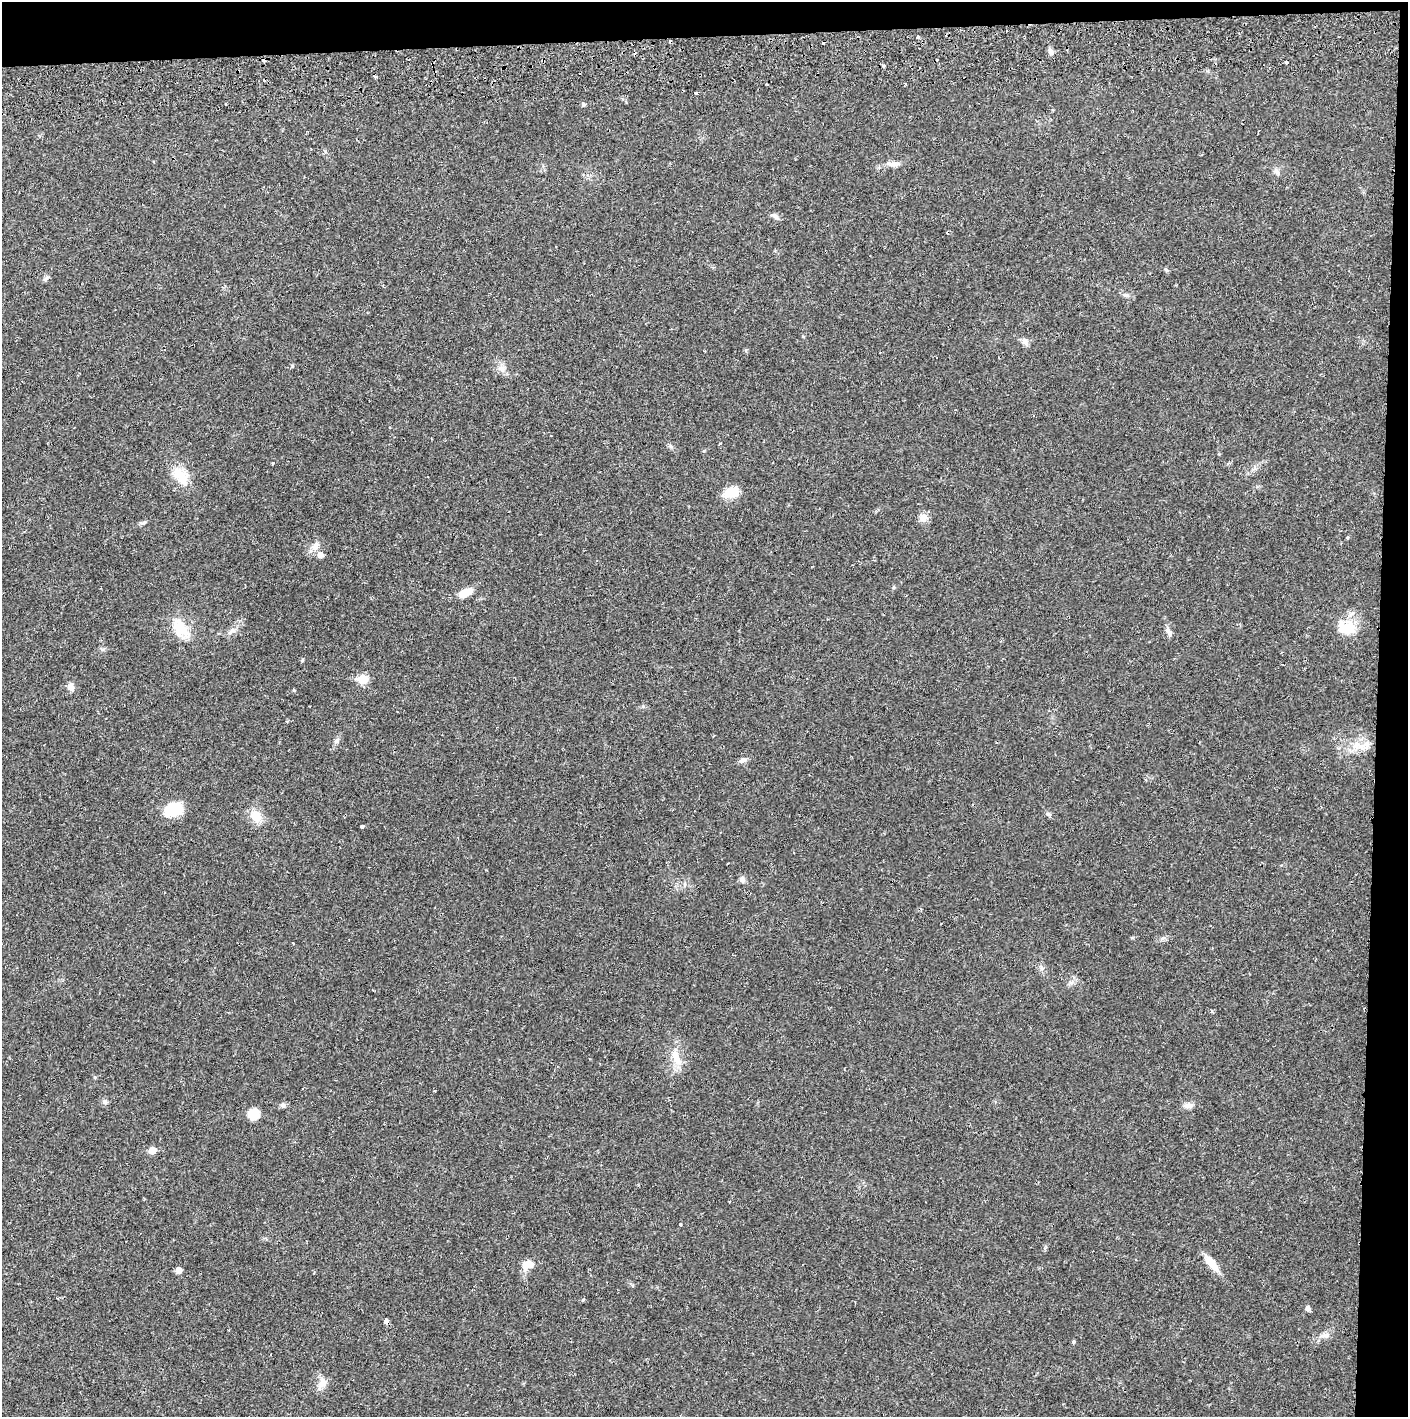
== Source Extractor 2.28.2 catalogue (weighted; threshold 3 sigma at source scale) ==
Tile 3 of 3 x 3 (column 3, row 1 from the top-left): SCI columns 2816-4221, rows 2887-4301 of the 4229 x 4360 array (HDU 1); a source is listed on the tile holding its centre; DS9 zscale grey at full resolution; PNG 1410 x 1419 px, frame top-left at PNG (2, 2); no overlay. Shown black and unused: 5% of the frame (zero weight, under 2 of 3 exposures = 3% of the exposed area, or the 3 px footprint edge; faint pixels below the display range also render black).
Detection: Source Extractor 2.28.2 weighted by HDU 2 'WHT'; one run over the whole footprint, this tile lists its part. Background 0.0213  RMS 0.0035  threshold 0.0156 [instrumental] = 3 sigma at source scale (4.5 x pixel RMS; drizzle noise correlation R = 1.50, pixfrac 1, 0.05/0.05 arcsec/px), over >= 5 px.
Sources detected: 61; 7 cosmic-ray / hot-pixel residue — not listed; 1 inside a brighter listed object's ellipse — not listed separately; the other 53 listed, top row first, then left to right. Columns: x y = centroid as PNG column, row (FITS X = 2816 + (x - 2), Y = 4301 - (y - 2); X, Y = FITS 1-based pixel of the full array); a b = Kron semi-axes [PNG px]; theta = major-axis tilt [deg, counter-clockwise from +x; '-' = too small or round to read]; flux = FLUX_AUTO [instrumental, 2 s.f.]
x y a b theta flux
918 37 3 3 - 0.92
1051 51 8 6 -58 1.1
884 66 5 4 - 0.59
225 104 3 2 - 0.5
583 104 6 5 - 0.63
893 164 16 6 0 1.9
1277 172 8 5 -45 0.88
775 216 9 6 -44 1.2
1166 270 6 5 - 0.51
46 278 9 4 53 0.73
1025 341 9 8 - 1.3
273 463 4 3 - 0.28
181 476 26 16 -55 7.6
732 492 18 11 5 5.7
923 518 11 9 -20 2.5
143 523 11 3 15 0.66
1347 537 4 3 - 0.48
315 546 13 8 57 2.3
320 555 6 6 - 1.8
465 593 16 8 26 4.7
1346 627 27 19 -17 7.6
180 628 26 17 -64 8.8
231 631 14 5 46 1.5
1169 632 13 6 -55 1.4
363 679 6 5 - 13
71 687 10 8 -65 1.8
294 690 3 3 - 0.68
337 741 9 6 43 0.92
1356 745 15 9 33 3.8
743 760 10 6 23 1.3
174 810 16 11 22 16
1048 814 6 5 - 0.65
256 816 15 12 -58 5.5
362 826 4 3 - 0.98
742 880 10 7 -65 1.1
1162 938 9 5 20 0.88
1042 968 7 6 - 0.9
676 1056 27 10 -73 5.3
105 1101 8 6 0 0.79
283 1105 7 7 - 0.91
1188 1105 13 7 7 1.7
253 1114 12 11 - 4.5
152 1150 5 5 - 4.5
680 1224 3 3 - 0.5
1212 1263 21 9 -51 5
528 1265 15 10 17 3.6
179 1270 5 5 - 2.3
583 1300 5 3 - 0.41
1308 1309 5 5 - 1.2
386 1320 4 3 - 3.5
1326 1335 10 6 10 1.4
1073 1342 4 3 - 1
322 1383 17 10 64 2.9
Overlapping masked pixels (flux is a lower limit): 1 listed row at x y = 386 1320
Unlisted compact peaks at least as high as the median listed source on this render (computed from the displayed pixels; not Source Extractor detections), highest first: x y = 292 366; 103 649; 302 660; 704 451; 671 447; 95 1077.